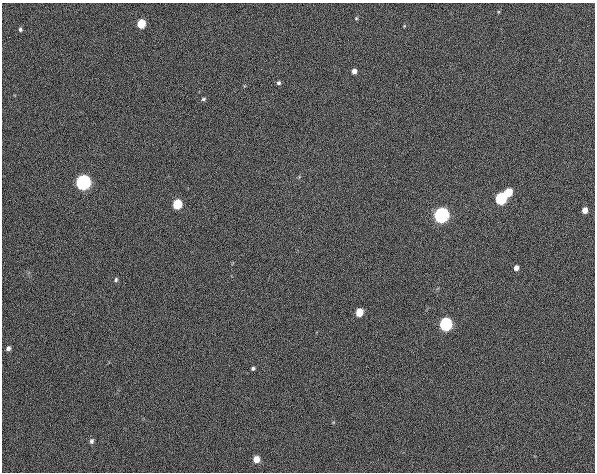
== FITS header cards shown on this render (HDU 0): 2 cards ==
NAXIS1  =                  593
NAXIS2  =                  470

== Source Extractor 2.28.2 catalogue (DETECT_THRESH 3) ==
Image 593 x 470 px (HDU 0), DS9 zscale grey, 1 PNG px = 1 image px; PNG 597 x 474 px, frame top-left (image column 1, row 470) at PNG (2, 3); no overlay
Background 193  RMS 6.2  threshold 18.6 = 3 sigma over >= 5 px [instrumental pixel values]
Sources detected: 21; all 21 listed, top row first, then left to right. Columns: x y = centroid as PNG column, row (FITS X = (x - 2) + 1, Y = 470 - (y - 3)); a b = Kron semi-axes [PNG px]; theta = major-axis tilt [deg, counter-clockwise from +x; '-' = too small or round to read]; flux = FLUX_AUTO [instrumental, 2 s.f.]
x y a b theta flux
356 18 5 4 - 510
141 24 6 5 - 14000
404 26 5 3 - 340
20 29 5 5 - 840
354 71 5 4 - 2100
279 83 5 5 - 880
203 99 6 4 6 730
83 182 6 6 - 200000
508 192 6 5 - 13000
501 199 6 6 - 55000
177 204 6 5 - 22000
585 210 5 4 - 3100
441 215 6 6 - 210000
516 268 5 5 - 2000
116 280 6 4 86 740
359 312 6 5 - 9500
446 324 6 6 - 98000
8 348 5 4 - 1400
253 368 4 4 - 820
91 441 6 5 - 980
256 459 5 5 - 5300